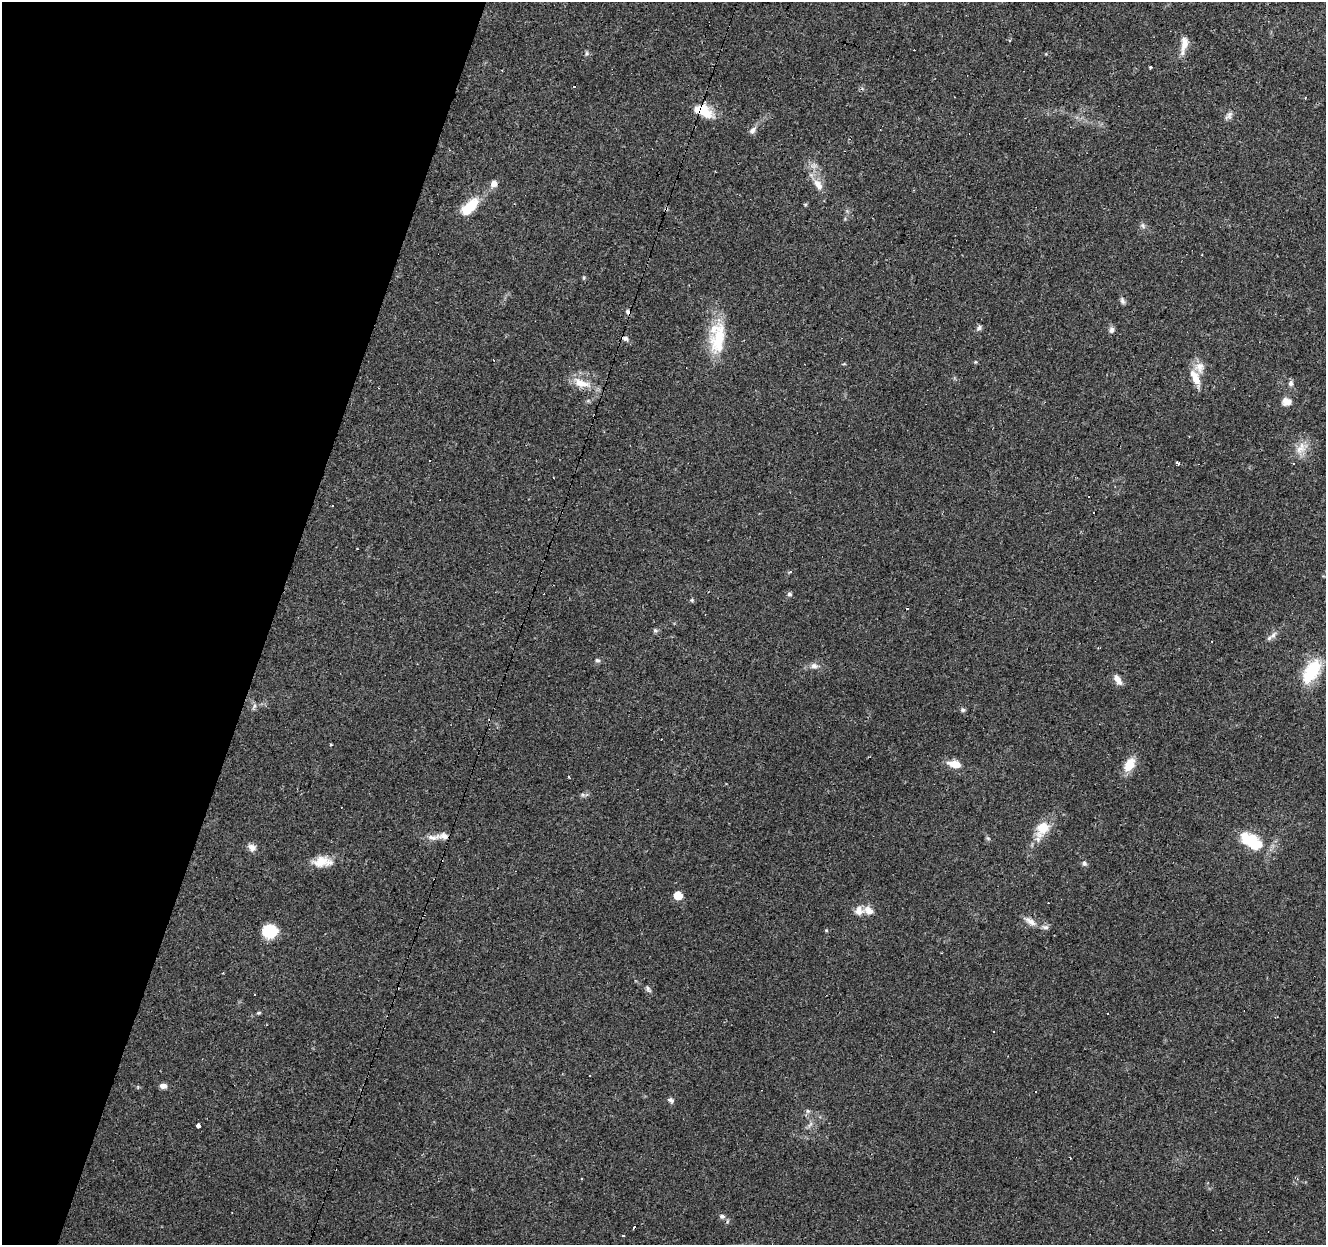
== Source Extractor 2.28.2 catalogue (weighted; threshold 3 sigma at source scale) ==
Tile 9 of 4 x 4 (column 1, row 3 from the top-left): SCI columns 1-1324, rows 1458-2700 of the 5300 x 5464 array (HDU 1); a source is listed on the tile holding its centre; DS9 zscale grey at full resolution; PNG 1328 x 1247 px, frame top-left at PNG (2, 2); no overlay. Shown black and unused: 20% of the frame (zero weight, under 2 of 3 exposures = <1% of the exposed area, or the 3 px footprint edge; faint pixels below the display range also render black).
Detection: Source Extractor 2.28.2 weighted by HDU 2 'WHT'; one run over the whole footprint, this tile lists its part. Background 0.0956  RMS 0.0061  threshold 0.0275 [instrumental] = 3 sigma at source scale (4.5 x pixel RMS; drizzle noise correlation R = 1.50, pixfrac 1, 0.0396/0.0396 arcsec/px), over >= 5 px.
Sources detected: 93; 22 cosmic-ray / hot-pixel residue — not listed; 2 inside a brighter listed object's ellipse — not listed separately; the other 69 listed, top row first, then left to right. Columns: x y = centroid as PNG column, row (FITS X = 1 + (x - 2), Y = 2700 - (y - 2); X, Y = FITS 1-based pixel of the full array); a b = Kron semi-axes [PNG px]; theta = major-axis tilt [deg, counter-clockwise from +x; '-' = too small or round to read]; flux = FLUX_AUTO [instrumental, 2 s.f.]
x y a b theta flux
1184 43 20 10 84 6.4
587 54 7 6 - 1.3
1150 67 3 3 - 1.1
954 97 3 2 - 0.52
1305 98 3 2 - 0.48
703 111 22 11 -25 17
1228 116 14 5 53 2.5
752 130 10 7 53 2.7
814 166 9 7 1 2.9
494 184 8 7 - 3.7
818 185 18 9 -56 6.4
469 208 24 11 44 18
1143 226 9 5 -64 1.6
1202 255 3 2 - 0.48
1122 301 10 5 -68 1.6
979 328 8 6 54 1.6
1112 330 8 6 75 2.3
717 338 45 20 87 29
626 339 8 7 - 1.7
1195 378 25 9 -65 8.8
582 383 25 10 -15 10
1291 383 8 6 77 2
1287 402 12 9 -1 5
1300 449 16 9 25 7.5
1177 463 4 3 - 1.6
1293 464 3 3 - 0.85
1088 496 3 3 - 1.5
790 594 6 5 - 1.3
692 600 5 5 - 0.85
655 630 6 5 - 1.2
1273 635 11 7 58 2.9
1212 641 2 2 - 0.36
597 660 6 5 - 1.3
814 666 11 8 -3 3
1311 671 32 16 58 26
1118 680 13 6 -61 4.4
254 707 11 3 63 1.3
963 710 7 6 - 1.3
331 744 3 2 - 0.82
954 764 14 7 -12 8.3
1129 765 19 11 59 9.3
568 777 3 2 - 1
583 795 6 5 - 1.1
1042 829 24 14 60 13
433 837 21 8 11 5.2
988 838 6 5 - 1
1251 841 29 14 -34 27
252 847 11 9 -46 3.3
321 862 23 14 9 10
1084 863 6 6 - 1.5
678 896 6 6 - 13
859 911 12 12 - 4.8
869 911 11 9 -39 5.2
1030 921 17 8 -34 4.6
1045 927 10 6 -8 2.1
826 930 5 4 - 0.61
269 931 15 13 8 17
648 989 11 5 -66 1.5
255 994 2 2 - 0.53
259 1013 7 3 9 0.77
994 1031 3 3 - 1.1
590 1076 3 2 - 0.88
163 1086 8 6 -4 2.7
672 1100 7 5 -13 2.2
808 1111 6 5 - 1.3
810 1124 11 3 50 1.5
198 1125 4 4 - 3.6
722 1216 8 7 - 1.9
634 1228 4 3 - 2.4
Overlapping masked pixels (flux is a lower limit): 1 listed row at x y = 703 111